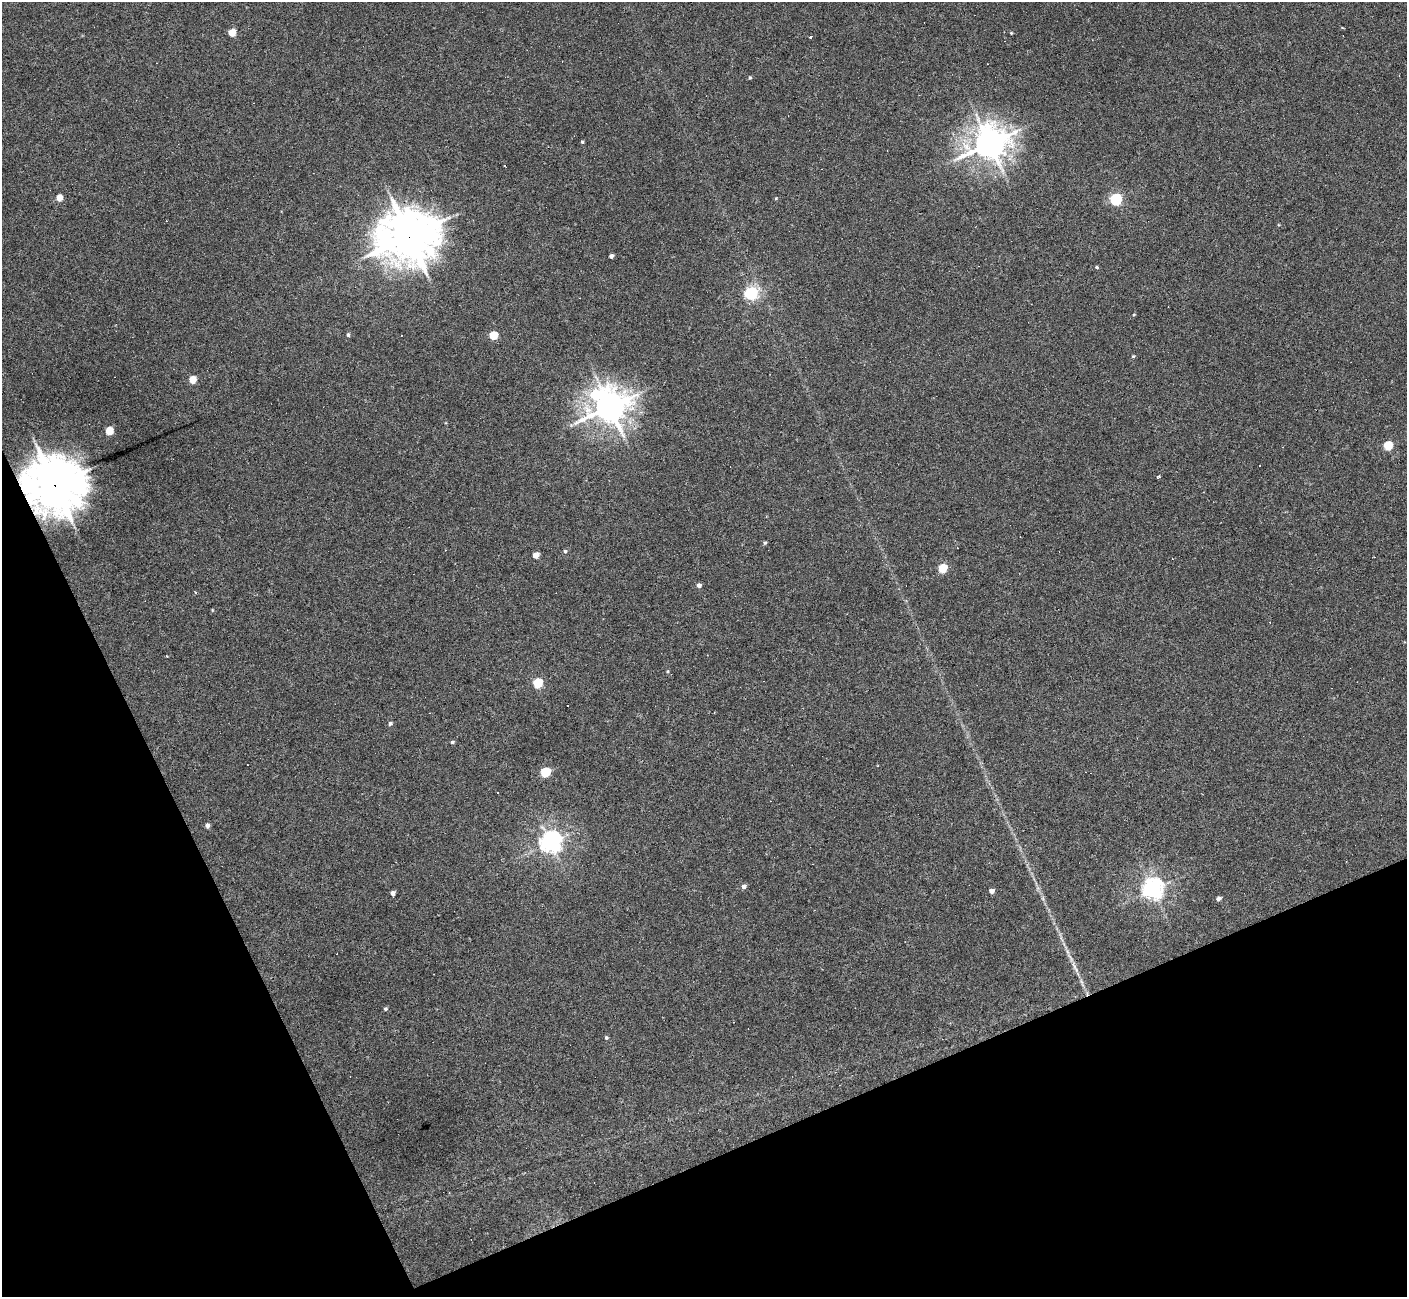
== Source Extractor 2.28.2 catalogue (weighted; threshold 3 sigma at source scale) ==
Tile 14 of 4 x 4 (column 2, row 4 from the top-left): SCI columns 1407-2811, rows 150-1444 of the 5622 x 5610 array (HDU 1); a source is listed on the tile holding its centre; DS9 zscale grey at full resolution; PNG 1409 x 1299 px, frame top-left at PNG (2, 2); no overlay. Shown black and unused: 22% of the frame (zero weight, under 3 of 6 exposures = <1% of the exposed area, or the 3 px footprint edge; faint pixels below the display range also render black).
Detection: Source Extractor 2.28.2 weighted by HDU 2 'WHT'; one run over the whole footprint, this tile lists its part. Background 0.0282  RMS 0.0025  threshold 0.0102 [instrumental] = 3 sigma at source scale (4.09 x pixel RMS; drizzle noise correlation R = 1.36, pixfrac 0.8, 0.05/0.05 arcsec/px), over >= 5 px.
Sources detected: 55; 9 cosmic-ray / hot-pixel residue — not listed; the other 46 listed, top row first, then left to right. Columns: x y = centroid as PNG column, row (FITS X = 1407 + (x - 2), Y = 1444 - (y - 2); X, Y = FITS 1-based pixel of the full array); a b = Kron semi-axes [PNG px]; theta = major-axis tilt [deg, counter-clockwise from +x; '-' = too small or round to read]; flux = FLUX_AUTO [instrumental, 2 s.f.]
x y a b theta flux
232 33 5 5 - 4.9
1011 33 4 3 - 0.2
810 36 3 3 - 1.1
750 78 4 4 - 0.32
582 142 3 3 - 0.39
989 143 12 10 29 430
59 198 5 5 - 3
776 198 5 3 - 0.21
1116 199 6 5 - 29
409 236 18 16 9 950
611 256 4 4 - 0.73
1097 267 4 3 - 0.47
751 293 6 6 - 45
1134 314 4 3 - 0.2
348 335 5 4 - 0.42
493 335 5 5 - 7.7
1133 356 4 4 - 0.24
193 380 5 5 - 4.5
595 395 17 10 47 11
610 407 11 10 - 440
109 431 5 5 - 6
1388 446 5 5 - 8.7
1260 465 2 2 - 0.18
1158 477 4 3 - 0.92
55 485 18 17 - 1000
765 543 5 4 - 0.32
565 551 4 4 - 0.36
536 555 5 4 - 2.5
942 568 5 5 - 9.8
699 585 5 5 - 0.8
212 610 4 3 - 0.2
668 671 5 3 - 0.23
538 683 6 5 - 13
390 723 5 5 - 0.5
452 742 5 4 - 0.35
545 772 6 5 - 13
207 825 5 4 - 0.91
551 842 8 7 - 150
744 886 5 4 - 0.89
1153 889 7 7 - 140
991 891 5 4 - 1.1
393 893 4 4 - 1
1218 899 5 4 - 1
1075 967 20 4 -59 1.4
385 1009 5 4 - 0.41
606 1037 5 4 - 0.38
Overlapping masked pixels (flux is a lower limit): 2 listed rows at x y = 409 236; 55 485